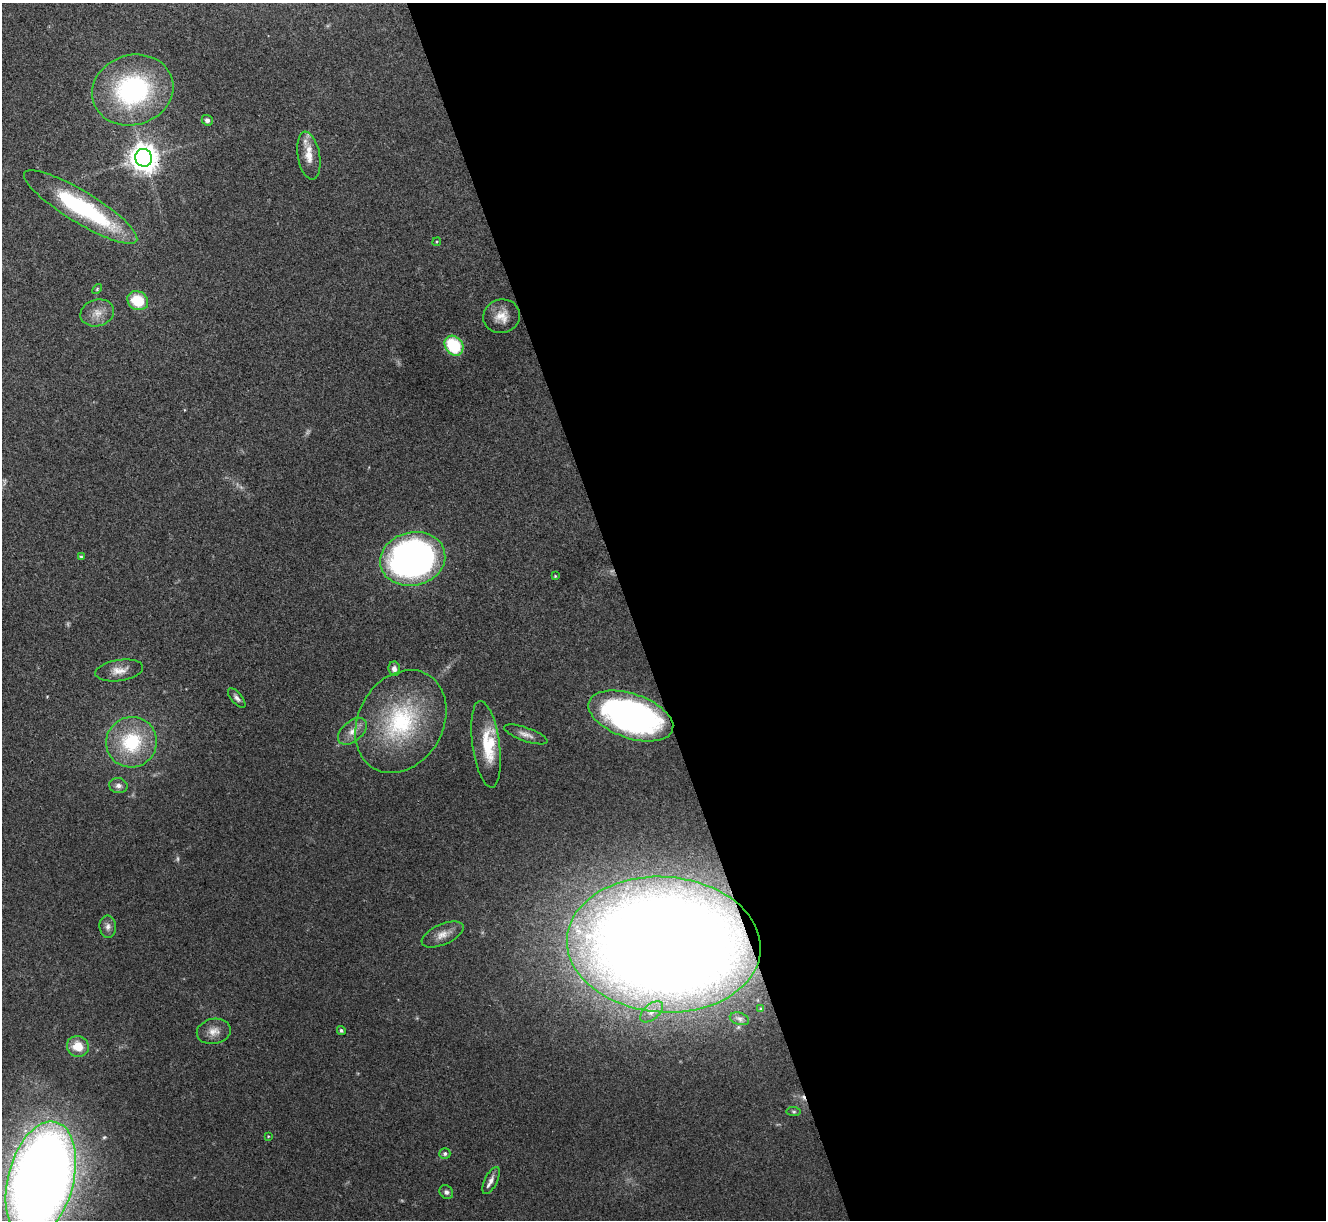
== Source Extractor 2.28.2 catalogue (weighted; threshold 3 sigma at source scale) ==
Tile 8 of 4 x 4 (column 4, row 2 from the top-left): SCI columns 3976-5299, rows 2581-3798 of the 5300 x 5287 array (HDU 1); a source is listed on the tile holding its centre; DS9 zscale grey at full resolution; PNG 1328 x 1222 px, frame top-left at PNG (2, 3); each listed source drawn as its Kron ellipse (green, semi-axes under 4 px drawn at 4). Shown black and unused: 53% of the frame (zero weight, under 3 of 4 exposures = <1% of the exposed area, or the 3 px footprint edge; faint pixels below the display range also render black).
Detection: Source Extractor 2.28.2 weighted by HDU 2 'WHT'; one run over the whole footprint, this tile lists its part. Background 0.0571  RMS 0.0056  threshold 0.0253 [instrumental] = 3 sigma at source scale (4.5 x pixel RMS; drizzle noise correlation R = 1.50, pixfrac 1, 0.05/0.05 arcsec/px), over >= 5 px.
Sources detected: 46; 4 too faint to see at this stretch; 1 cosmic-ray / hot-pixel residue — neither listed nor drawn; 2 inside a brighter listed object's ellipse — not listed separately; the other 39 listed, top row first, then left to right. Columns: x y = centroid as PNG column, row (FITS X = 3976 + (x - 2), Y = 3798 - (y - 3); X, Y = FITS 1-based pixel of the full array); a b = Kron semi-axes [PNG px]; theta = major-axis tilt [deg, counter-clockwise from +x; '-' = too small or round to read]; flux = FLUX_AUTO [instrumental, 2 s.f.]
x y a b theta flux
133 90 41 35 17 85
207 120 5 5 - 1.7
309 156 24 11 -80 8.9
144 158 9 8 - 770
81 207 66 15 -31 71
437 242 4 3 - 0.52
97 289 6 3 46 0.6
138 301 11 9 -29 18
97 313 17 13 16 6.4
502 316 18 17 - 8.3
454 346 10 8 -52 30
81 557 3 3 - 0.69
413 559 33 26 13 240
555 576 3 3 - 0.55
394 669 7 6 - 2.4
119 670 24 10 9 6.3
237 698 12 5 -50 2
631 716 44 22 -19 210
401 721 54 42 60 68
352 731 17 10 41 5.8
526 734 23 7 -19 3.9
131 742 25 25 - 39
486 744 44 13 -82 19
118 786 9 7 -13 2.5
108 927 11 8 -85 2.9
443 934 22 10 24 6.1
664 945 97 68 -4 1600
761 1009 4 3 - 0.7
652 1012 13 7 42 3.9
739 1019 10 6 -17 1.7
341 1030 4 4 - 1.1
214 1031 17 12 11 5.8
78 1046 11 10 - 10
794 1112 7 4 -6 0.91
268 1136 4 3 - 0.45
445 1154 5 5 - 1.4
41 1180 59 33 75 1000
491 1180 15 6 64 3.3
446 1192 7 6 - 1.6
Overlapping masked pixels (flux is a lower limit): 3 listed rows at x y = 144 158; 631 716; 664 945
Isophote crosses this tile's border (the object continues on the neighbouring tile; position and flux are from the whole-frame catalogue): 1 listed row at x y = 41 1180